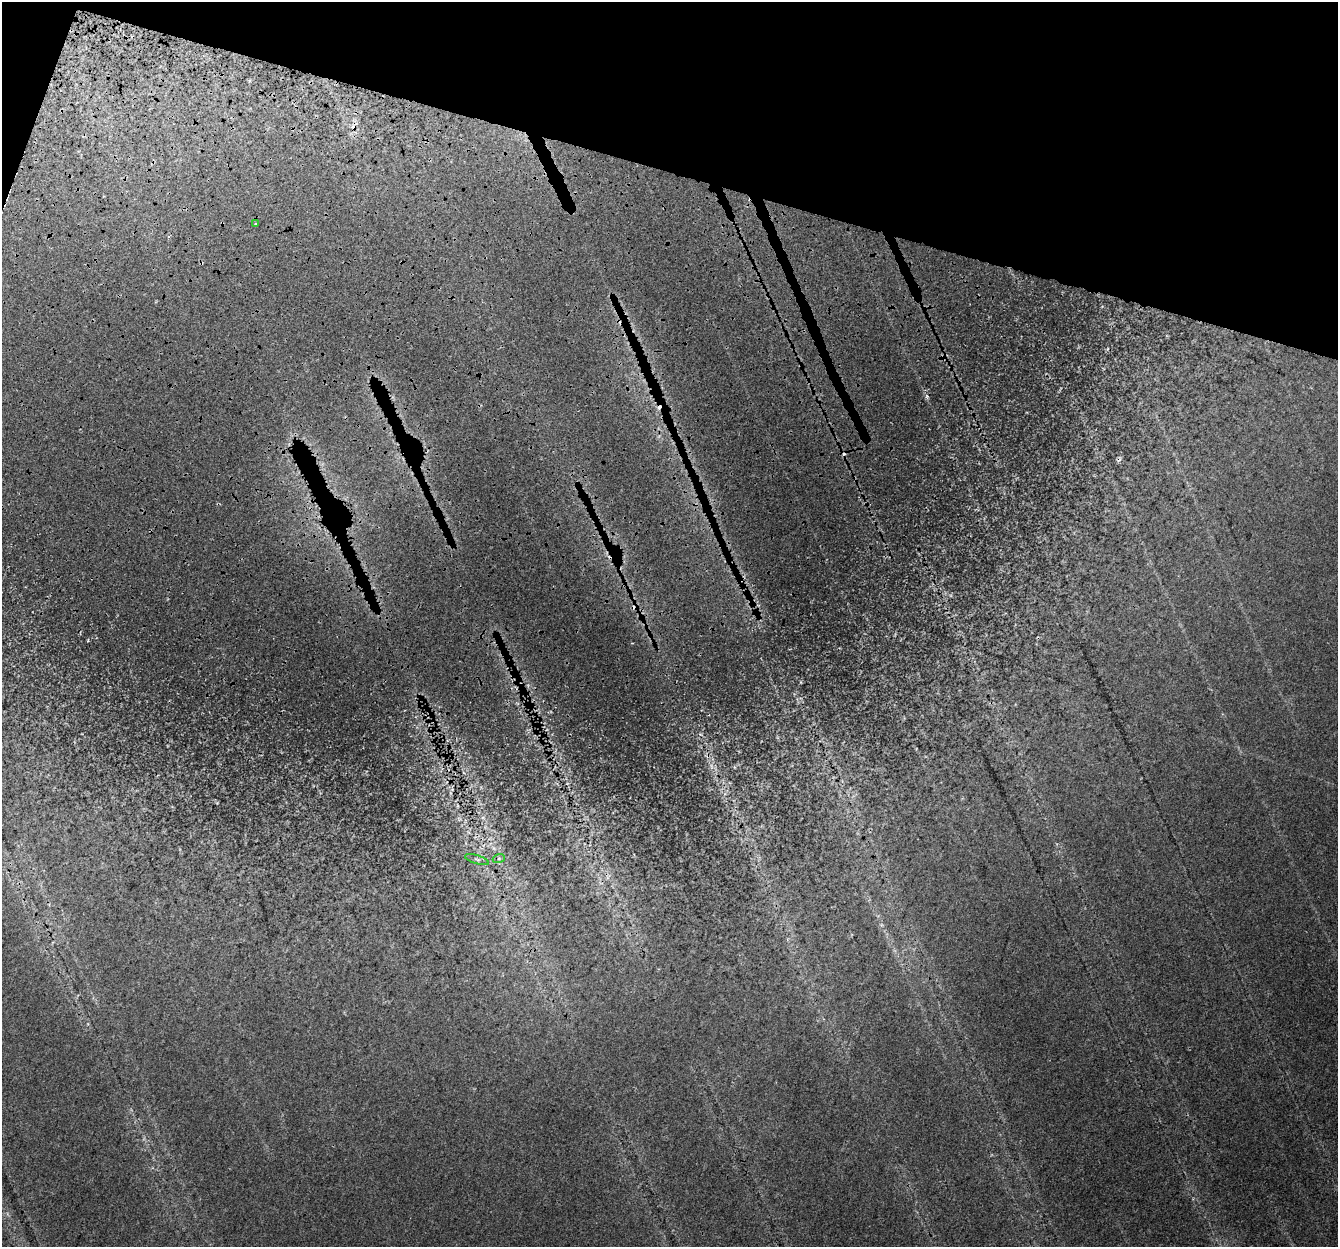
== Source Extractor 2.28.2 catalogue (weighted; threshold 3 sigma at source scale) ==
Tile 2 of 4 x 4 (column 2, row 1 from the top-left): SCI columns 1360-2695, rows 4006-5250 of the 5397 x 5587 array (HDU 1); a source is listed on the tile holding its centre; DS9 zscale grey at full resolution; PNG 1340 x 1249 px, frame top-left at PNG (2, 2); each listed source drawn as its Kron ellipse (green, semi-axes under 4 px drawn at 4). Shown black and unused: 16% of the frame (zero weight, under 3 of 4 exposures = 5% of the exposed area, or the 3 px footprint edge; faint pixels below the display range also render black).
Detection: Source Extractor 2.28.2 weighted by HDU 2 'WHT'; one run over the whole footprint, this tile lists its part. Background 0.0675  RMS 0.005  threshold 0.0227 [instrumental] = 3 sigma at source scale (4.5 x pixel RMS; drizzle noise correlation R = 1.50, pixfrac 1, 0.0396/0.0396 arcsec/px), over >= 5 px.
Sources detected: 8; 1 too faint to see at this stretch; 4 cosmic-ray / hot-pixel residue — neither listed nor drawn; the other 3 listed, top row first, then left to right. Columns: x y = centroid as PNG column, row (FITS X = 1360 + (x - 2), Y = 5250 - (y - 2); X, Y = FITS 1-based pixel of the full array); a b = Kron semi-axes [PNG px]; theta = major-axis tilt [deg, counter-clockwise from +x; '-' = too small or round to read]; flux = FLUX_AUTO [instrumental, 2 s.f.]
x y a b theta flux
256 224 3 2 - 0.51
499 858 6 4 20 0.93
477 860 12 2 -17 0.91